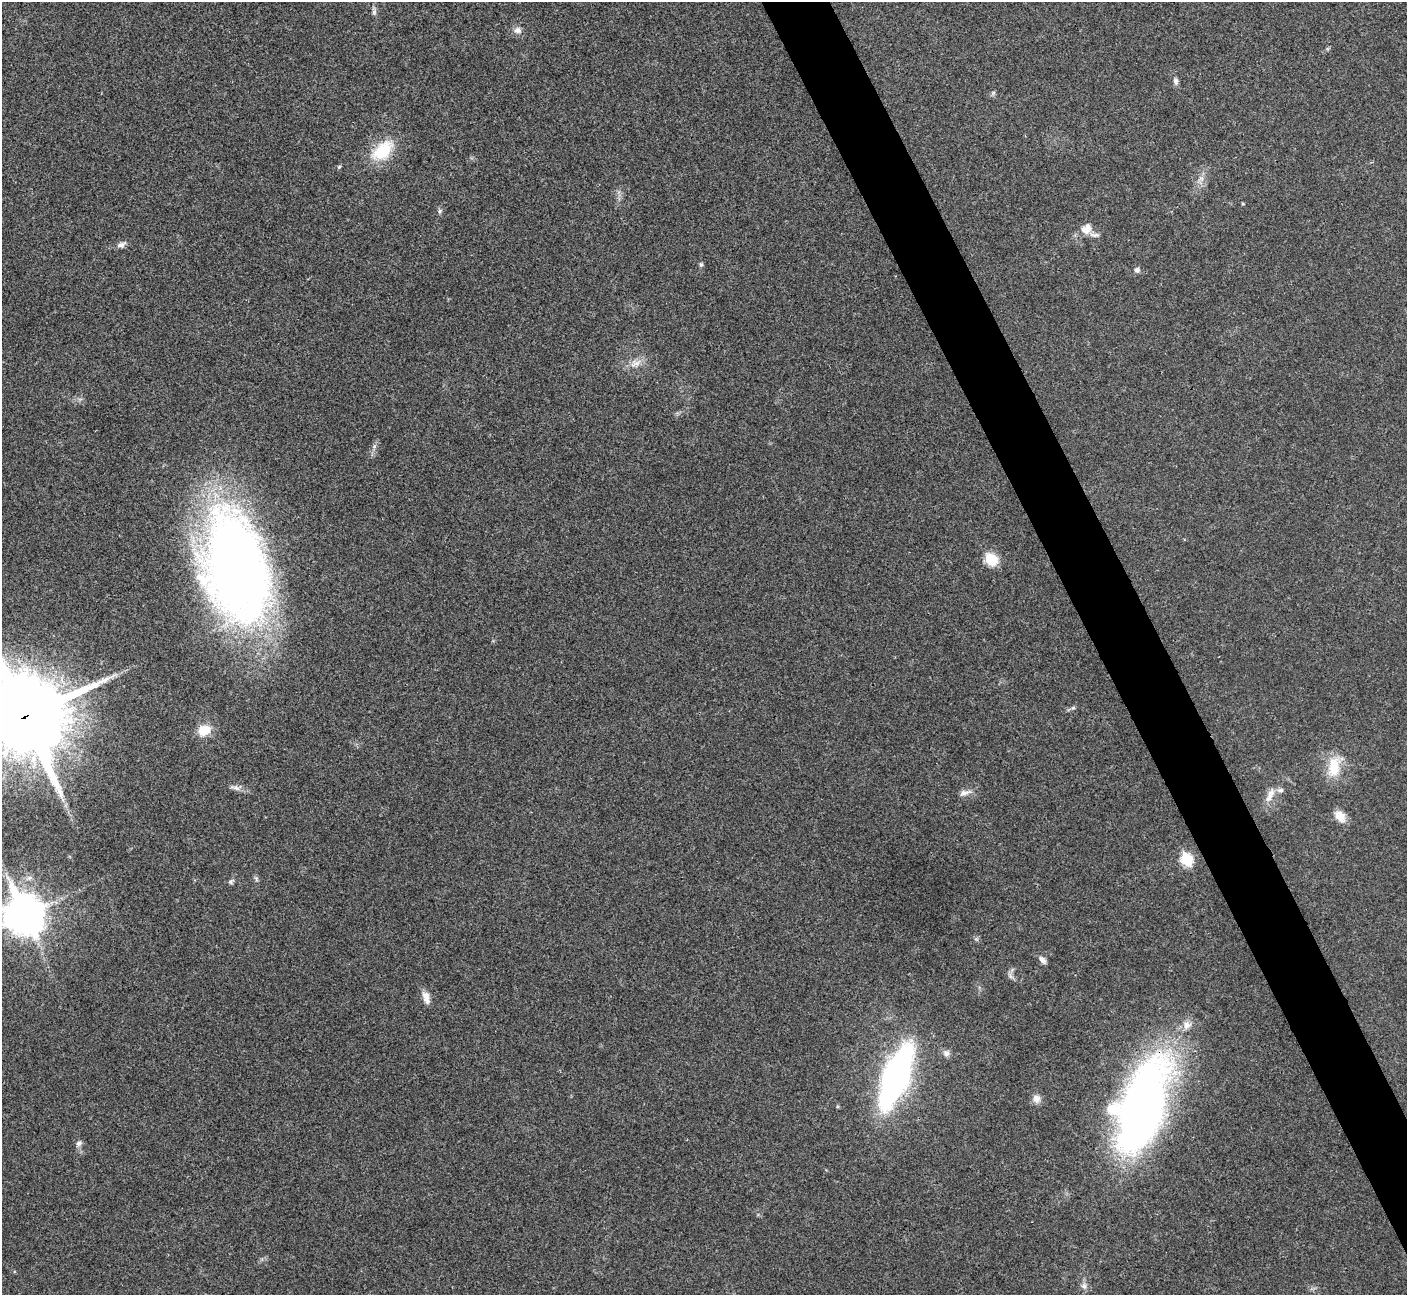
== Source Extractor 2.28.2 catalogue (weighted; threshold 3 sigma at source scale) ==
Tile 6 of 4 x 4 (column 2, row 2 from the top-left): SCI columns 1408-2812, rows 2744-4036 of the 5630 x 5618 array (HDU 1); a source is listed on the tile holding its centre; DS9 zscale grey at full resolution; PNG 1409 x 1297 px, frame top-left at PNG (2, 2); no overlay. Shown black and unused: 4% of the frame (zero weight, under 3 of 4 exposures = <1% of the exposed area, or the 3 px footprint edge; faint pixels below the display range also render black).
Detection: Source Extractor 2.28.2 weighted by HDU 2 'WHT'; one run over the whole footprint, this tile lists its part. Background 0.0219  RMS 0.0039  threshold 0.0177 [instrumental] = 3 sigma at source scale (4.5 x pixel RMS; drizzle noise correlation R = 1.50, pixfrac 1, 0.05/0.05 arcsec/px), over >= 5 px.
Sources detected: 43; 5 inside a brighter listed object's ellipse — not listed separately; the other 38 listed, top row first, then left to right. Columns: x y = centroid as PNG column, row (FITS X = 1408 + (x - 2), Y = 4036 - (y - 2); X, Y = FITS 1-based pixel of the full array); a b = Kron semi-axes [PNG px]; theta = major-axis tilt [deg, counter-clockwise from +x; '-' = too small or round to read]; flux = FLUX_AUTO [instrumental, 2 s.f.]
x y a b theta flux
374 12 8 6 88 0.99
517 30 10 8 -14 2.1
1176 81 9 6 -80 1.3
993 93 6 6 - 0.78
382 151 34 20 41 15
339 167 5 5 - 0.5
1201 178 9 7 42 1.9
1243 204 5 3 - 0.35
440 211 7 6 - 0.9
1087 229 16 9 38 3.6
121 245 13 7 26 1.8
701 264 6 5 - 0.7
1137 270 7 6 - 1.4
636 363 19 9 19 3.9
991 559 14 12 -52 8.8
236 568 110 60 -78 360
1073 708 6 4 2 0.62
24 717 27 26 - 5400
204 730 14 11 23 7.4
1334 767 29 16 78 11
235 788 17 5 -16 2
965 793 18 7 15 2.4
1270 795 23 8 66 4.1
1340 816 16 10 -52 4.7
1187 860 7 6 - 34
256 879 7 5 89 0.78
231 882 8 6 36 0.9
24 915 14 12 -63 1000
1042 960 12 6 -46 1.8
1010 976 11 5 -52 1.3
426 998 17 8 -74 3.1
1187 1025 12 11 - 3.5
946 1053 9 8 - 1.7
896 1076 40 16 68 190
1036 1099 12 10 -76 2.6
1141 1107 99 40 71 250
79 1143 8 7 - 1.4
1084 1286 9 8 - 1.7
Overlapping masked pixels (flux is a lower limit): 3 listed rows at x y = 24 717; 24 915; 1141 1107
Isophote crosses this tile's border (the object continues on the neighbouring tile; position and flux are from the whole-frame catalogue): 1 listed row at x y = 24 717